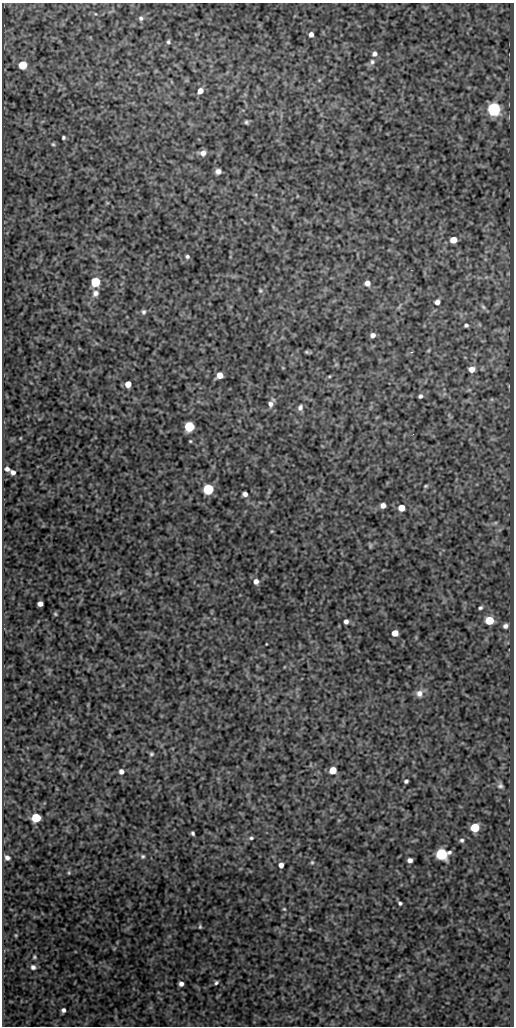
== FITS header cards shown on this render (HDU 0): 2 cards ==
NAXIS1  =                  512
NAXIS2  =                 1024

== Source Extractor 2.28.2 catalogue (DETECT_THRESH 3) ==
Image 512 x 1024 px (HDU 0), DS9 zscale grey, 1 PNG px = 1 image px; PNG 516 x 1028 px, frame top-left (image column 1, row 1024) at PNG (2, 3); no overlay
Background 293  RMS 0.76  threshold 2.29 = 3 sigma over >= 5 px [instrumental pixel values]
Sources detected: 84; all 84 listed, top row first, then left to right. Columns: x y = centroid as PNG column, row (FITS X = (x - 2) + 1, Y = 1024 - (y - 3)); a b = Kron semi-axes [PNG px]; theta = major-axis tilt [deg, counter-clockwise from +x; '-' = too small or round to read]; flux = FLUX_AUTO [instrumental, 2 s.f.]
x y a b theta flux
141 18 6 6 - 130
311 34 5 4 - 200
168 42 5 4 - 94
374 54 6 6 - 180
372 62 8 6 75 170
23 65 5 5 - 1500
319 80 5 4 - 60
200 91 6 5 - 360
494 109 6 6 - 12000
246 122 5 4 - 92
63 137 3 3 - 86
53 144 5 5 - 68
203 153 7 6 - 290
218 171 5 5 - 220
453 240 5 5 - 720
187 256 5 4 - 100
95 282 6 5 - 2700
367 283 6 6 - 300
260 291 7 5 -49 77
95 293 10 8 52 260
437 302 6 5 - 240
483 307 7 5 -46 95
144 312 7 6 - 120
466 325 4 4 - 100
373 335 5 5 - 230
429 350 6 3 71 51
306 352 6 4 -27 72
471 369 5 5 - 400
220 375 6 5 - 520
329 376 5 3 - 51
128 384 5 5 - 580
420 396 4 4 - 120
270 404 9 7 -84 250
300 408 8 6 68 180
189 426 6 5 - 4100
20 438 4 3 - 40
190 441 4 4 - 55
7 469 6 5 - 200
13 472 6 5 - 210
426 486 6 4 21 65
208 489 6 5 - 5100
245 494 5 4 - 200
383 505 5 5 - 260
401 508 5 5 - 720
495 523 7 4 18 71
272 531 5 3 - 47
370 546 8 4 90 65
256 581 6 5 - 290
40 604 5 4 - 290
480 608 4 3 - 91
55 614 6 4 -68 67
489 620 5 5 - 2300
346 621 4 4 - 190
505 626 5 5 - 150
395 633 5 5 - 610
266 644 3 2 - 33
419 693 9 9 - 300
151 754 6 5 - 88
333 770 5 5 - 940
121 771 6 5 - 200
406 781 4 4 - 100
500 786 6 5 - 110
36 818 6 5 - 2800
475 828 5 5 - 2000
193 833 4 3 - 92
251 838 6 4 10 88
462 840 5 5 - 88
442 854 6 6 - 6800
143 856 6 5 - 85
7 858 8 7 - 210
410 860 5 4 - 200
312 862 6 5 - 76
281 865 5 4 - 240
69 873 6 4 71 65
400 903 4 3 - 92
284 909 5 4 - 55
200 927 5 4 - 59
16 935 5 4 - 56
34 957 5 4 - 71
33 967 7 7 - 180
399 976 7 4 19 75
216 983 4 3 - 85
181 984 4 4 - 190
63 1010 4 4 - 140